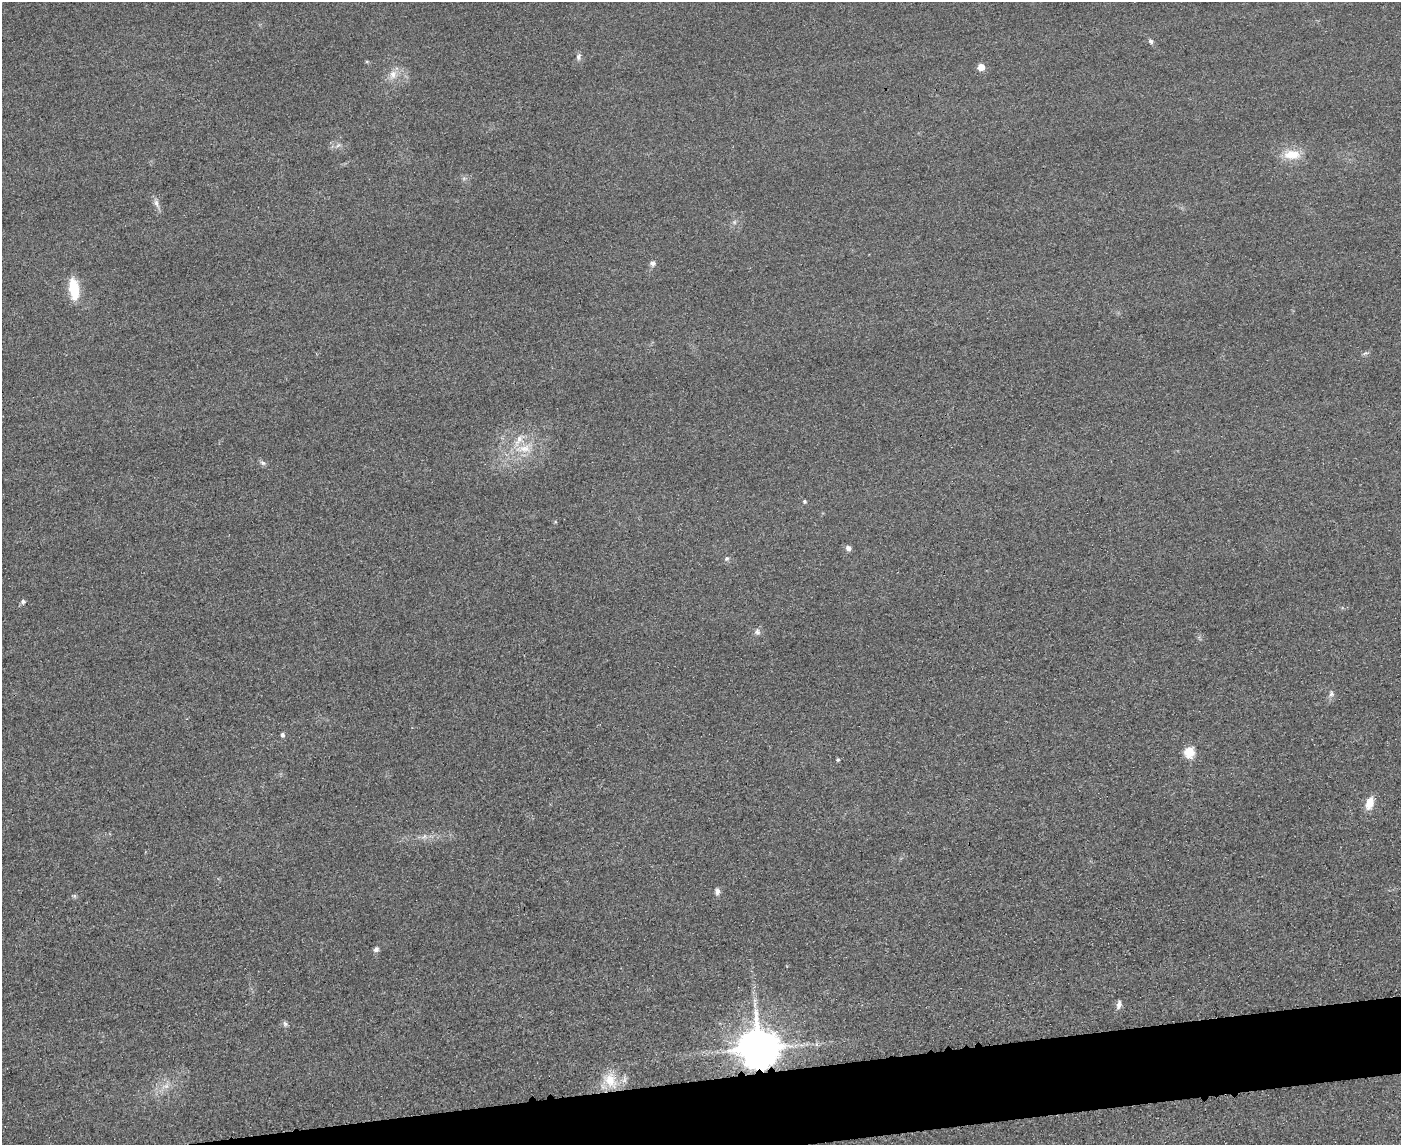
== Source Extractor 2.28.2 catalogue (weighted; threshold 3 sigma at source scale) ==
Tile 5 of 3 x 4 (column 2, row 2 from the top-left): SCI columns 1652-3050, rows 2308-3450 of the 4592 x 4615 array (HDU 1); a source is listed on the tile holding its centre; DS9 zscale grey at full resolution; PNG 1403 x 1147 px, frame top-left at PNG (2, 2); no overlay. Shown black and unused: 4% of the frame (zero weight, under 3 of 4 exposures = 3% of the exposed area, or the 3 px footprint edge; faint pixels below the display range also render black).
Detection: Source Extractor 2.28.2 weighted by HDU 2 'WHT'; one run over the whole footprint, this tile lists its part. Background 0.0674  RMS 0.017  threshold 0.0782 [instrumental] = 3 sigma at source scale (4.5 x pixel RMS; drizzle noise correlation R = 1.50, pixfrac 1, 0.05/0.05 arcsec/px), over >= 5 px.
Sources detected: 36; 1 too faint to see at this stretch — not listed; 2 inside a brighter listed object's ellipse — not listed separately; the other 33 listed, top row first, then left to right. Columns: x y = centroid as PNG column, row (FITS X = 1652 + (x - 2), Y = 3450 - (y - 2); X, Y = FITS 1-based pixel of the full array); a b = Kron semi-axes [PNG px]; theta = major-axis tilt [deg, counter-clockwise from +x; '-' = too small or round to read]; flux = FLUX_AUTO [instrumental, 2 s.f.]
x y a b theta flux
1151 41 7 6 - 4.4
578 57 10 6 73 5.3
981 67 5 5 - 30
393 74 13 10 68 16
338 145 8 4 44 4.3
1290 154 18 13 32 29
464 178 6 4 18 3
157 203 14 7 -70 8.7
653 263 8 7 - 5.8
74 289 17 8 -82 73
1365 353 8 5 23 3.8
524 448 19 11 5 31
263 463 8 6 -17 4.4
804 501 5 5 - 2.4
848 548 6 6 - 7
727 558 7 6 - 4
23 602 7 6 - 3.9
757 632 10 8 -74 6.2
1331 694 8 6 71 5.2
282 735 5 4 - 5
1189 752 6 5 - 110
838 760 4 4 - 2.7
1369 803 13 8 71 26
424 836 7 5 58 4.9
717 891 8 6 -77 7.2
74 896 6 4 44 2.8
376 949 7 6 - 5.2
755 1005 10 5 90 6.4
1119 1005 13 6 82 7.6
285 1024 7 6 - 4.5
758 1048 11 11 - 6800
610 1080 24 17 -59 45
166 1086 9 7 12 9.2
Overlapping masked pixels (flux is a lower limit): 1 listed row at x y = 758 1048